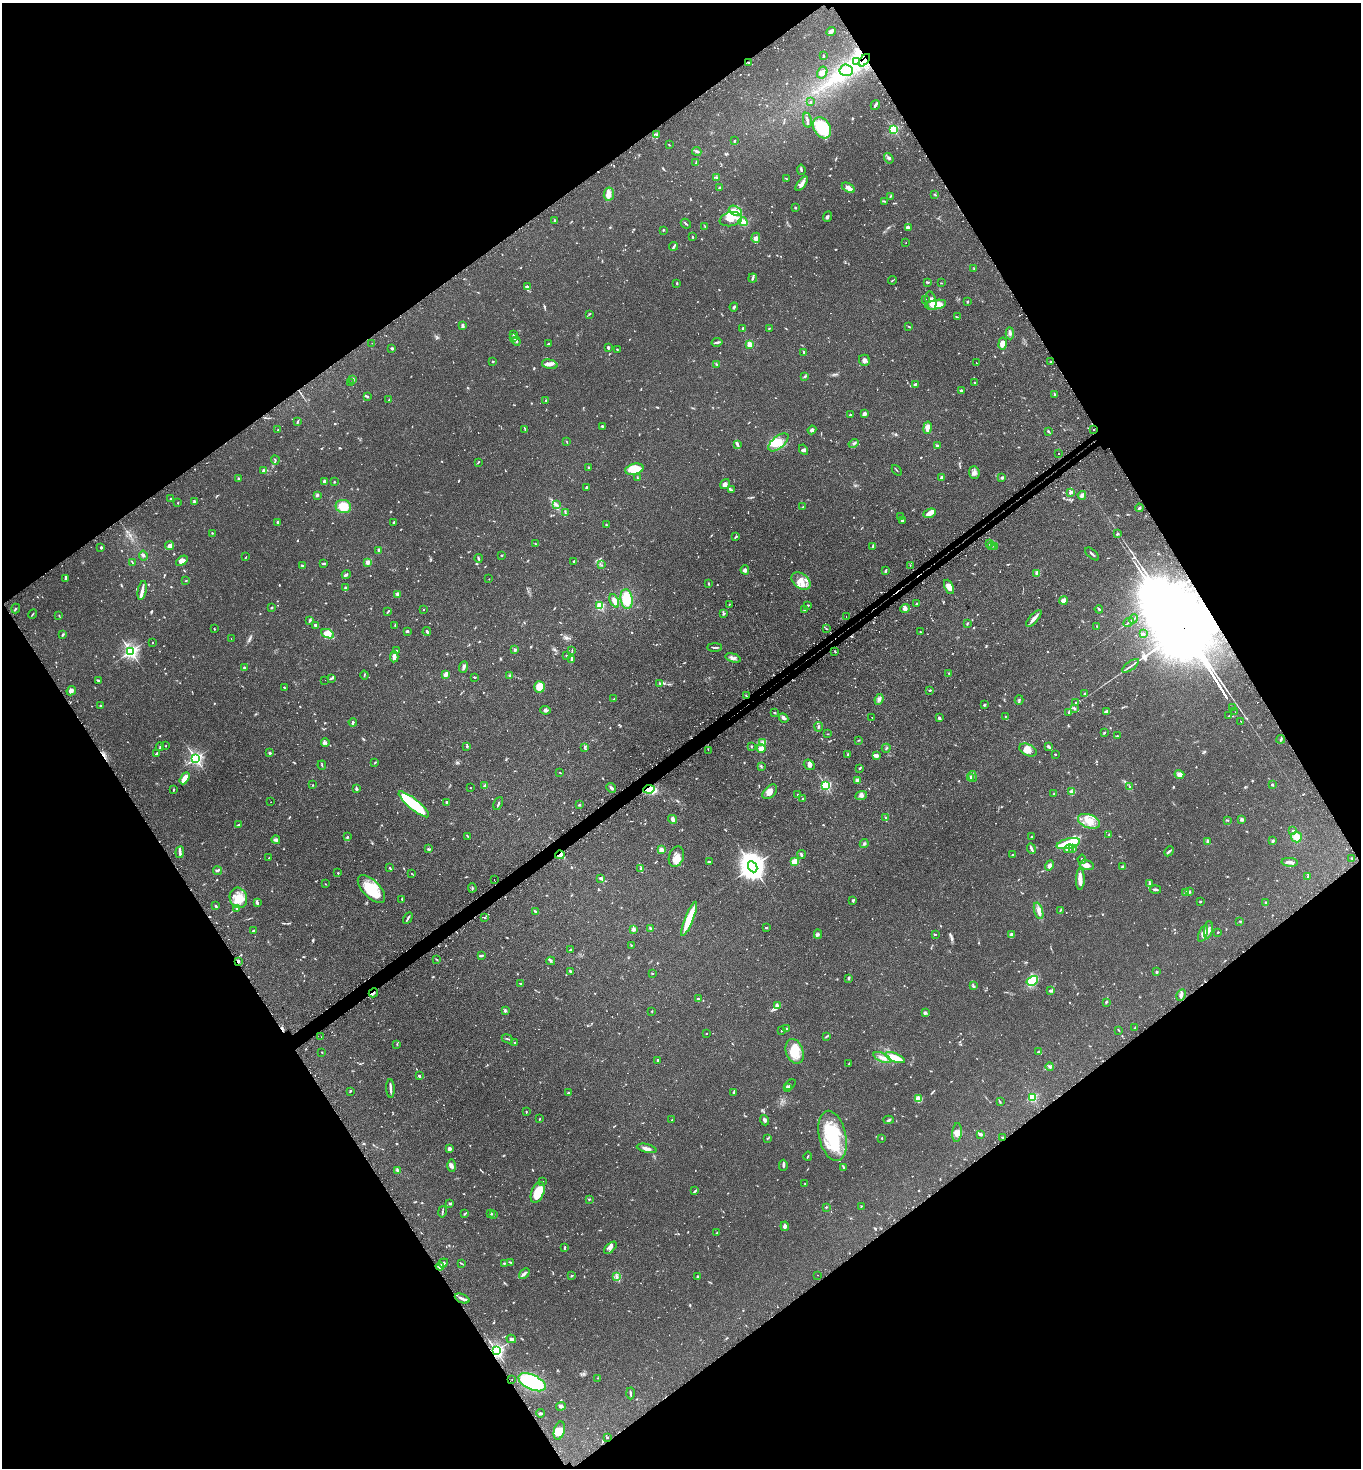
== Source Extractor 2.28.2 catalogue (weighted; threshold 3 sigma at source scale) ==
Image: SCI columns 188-5623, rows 47-5909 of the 5949 x 5957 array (HDU 1 of 3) = the unmasked area's bounding box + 8 px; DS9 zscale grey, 4 x 4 block average (1 PNG px = mean of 4 x 4 image px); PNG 1363 x 1470 px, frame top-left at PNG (2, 3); each listed source drawn as its Kron ellipse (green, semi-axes under 4 px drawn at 4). Shown black and unused: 49% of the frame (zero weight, under 2 of 3 exposures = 4% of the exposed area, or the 3 px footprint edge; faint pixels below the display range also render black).
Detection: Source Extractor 2.28.2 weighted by HDU 2 'WHT'. Background 0.131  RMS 0.0059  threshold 0.0263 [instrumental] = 3 sigma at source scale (4.5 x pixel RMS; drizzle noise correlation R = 1.50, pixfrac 1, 0.05/0.05 arcsec/px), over >= 5 px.
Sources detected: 1289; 18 too faint to see at this stretch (4 x 4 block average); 10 inside a brighter object's white glare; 55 cosmic-ray / hot-pixel residue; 2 long thin detections or spike segments (spike, bleed or trail) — neither listed nor drawn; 43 coinciding with a brighter row at this scale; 61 inside a brighter listed object's ellipse — not listed separately; of the other 1100, all 500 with FLUX_AUTO >= 1.92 (the completeness limit of this list) listed and drawn (600 fainter detections not listed), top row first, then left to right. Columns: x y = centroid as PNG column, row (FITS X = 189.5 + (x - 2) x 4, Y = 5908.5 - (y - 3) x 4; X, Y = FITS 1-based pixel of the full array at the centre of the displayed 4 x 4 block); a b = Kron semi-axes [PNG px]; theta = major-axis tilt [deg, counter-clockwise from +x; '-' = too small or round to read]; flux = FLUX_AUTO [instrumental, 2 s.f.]
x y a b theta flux
831 31 5 3 - 13
823 56 4 2 - 3.1
864 60 7 3 49 20
857 61 3 2 - 5.7
749 62 2 2 - 2.2
846 70 7 6 - 22
822 72 6 5 - 12
811 102 3 2 - 3
875 105 5 2 - 9.7
807 120 7 2 -79 8.4
822 128 11 8 -59 200
893 129 2 2 - 380
657 135 3 2 - 5.4
734 141 3 2 - 2.1
669 145 3 2 - 2
697 151 5 2 - 5.9
889 158 5 3 - 5.8
696 163 3 2 - 2.9
801 170 5 2 - 5.4
717 177 3 2 - 3.3
786 179 2 2 - 2
802 184 8 3 52 16
720 188 2 2 - 25
848 188 7 3 -31 30
609 194 7 5 80 17
935 194 2 2 - 2.2
890 196 3 2 - 2.5
885 201 3 2 - 2.9
796 208 2 2 - 3
735 211 7 4 -28 21
827 217 5 2 - 4.9
731 219 11 7 11 35
555 220 2 2 - 3.1
743 222 4 3 - 20
686 224 5 2 - 4.3
705 227 2 2 - 1.9
908 228 4 3 - 9.8
663 230 2 2 - 3.1
693 237 3 2 - 2.3
756 238 5 2 - 6.2
906 243 2 2 - 5.3
674 246 4 2 - 4.5
974 269 2 2 - 2.2
753 278 4 2 - 4.1
892 280 4 2 - 2.6
928 282 3 2 - 3.2
677 283 3 2 - 2.1
941 283 2 2 - 2.3
528 287 4 3 - 5.2
925 299 2 2 - 5.3
931 301 9 5 -77 20
967 302 4 2 - 2.4
936 305 10 4 10 57
734 307 4 2 - 5.5
589 314 3 2 - 2.5
957 317 2 2 - 2.1
462 325 3 2 - 9.9
909 327 3 2 - 2.7
743 328 2 2 - 6.3
769 328 2 2 - 2.5
1010 333 6 3 -87 8.8
513 335 3 2 - 2.9
514 337 2 2 - 3.1
516 341 4 2 - 6.7
717 342 5 2 - 9.7
372 343 2 2 - 7.6
548 344 3 2 - 3.1
750 344 2 2 - 140
1002 344 6 4 81 25
608 347 3 2 - 9.1
392 348 2 2 - 5.5
617 349 2 2 - 2.8
804 352 3 2 - 3.4
864 360 6 5 - 13
493 361 2 2 - 3.2
1051 362 2 2 - 3.9
976 363 2 2 - 2.1
550 364 8 4 -14 16
716 364 4 2 - 2.1
805 376 3 2 - 2.8
353 380 2 2 - 3
351 382 4 2 - 2.6
975 383 2 2 - 4.9
915 384 3 2 - 3.4
961 390 3 2 - 5.3
1054 394 2 2 - 3
367 397 3 2 - 3.1
389 400 2 2 - 2.1
546 400 2 2 - 2
864 414 4 3 - 11
850 415 2 2 - 7.3
297 422 3 2 - 5.6
602 426 2 2 - 5.8
927 428 6 3 79 28
525 429 3 2 - 2
278 430 2 2 - 3.6
812 430 4 4 - 8.2
1093 430 2 2 - 2.6
1048 431 3 2 - 3.4
566 441 4 2 - 2.2
778 442 12 6 40 43
854 443 5 2 - 4.4
737 445 4 2 - 3.9
937 446 3 2 - 6.5
803 450 5 3 - 6.6
1059 454 2 2 - 2.9
275 460 4 2 - 3.3
478 462 3 2 - 2.4
589 467 3 2 - 3.9
634 469 9 5 13 60
264 470 3 3 - 4.1
897 470 6 2 -48 2.1
974 472 6 5 - 13
941 477 3 2 - 4.1
238 478 2 2 - 12
637 478 3 2 - 2.2
1002 478 3 3 - 5.1
324 481 4 2 - 8.9
334 482 2 2 - 2.4
725 484 5 4 - 10
586 487 3 2 - 2.9
731 490 2 2 - 1.9
1071 492 3 3 - 8.3
317 495 3 2 - 5.3
1082 495 4 3 - 6.2
171 499 2 2 - 7.8
194 502 3 2 - 3.2
178 503 2 2 - 2.8
556 504 2 2 - 3.4
343 506 8 6 -15 63
803 507 3 2 - 2.5
1139 508 4 2 - 7.9
565 512 3 2 - 3
930 513 6 4 23 25
901 517 2 2 - 3
902 521 3 2 - 7.9
278 522 3 2 - 3.4
394 522 2 2 - 6.9
607 525 3 2 - 3.4
212 533 2 2 - 3.4
1117 534 2 2 - 5.4
736 537 2 2 - 2
536 544 3 2 - 2
989 544 2 2 - 2.5
169 546 4 3 - 11
873 546 3 3 - 4.6
992 546 4 2 - 5.1
995 546 3 3 - 4.4
101 547 2 2 - 4.7
379 550 3 2 - 8.2
1092 554 8 2 -41 6.4
143 555 5 3 - 5.9
502 555 2 2 - 3.2
246 557 2 2 - 2
478 558 4 2 - 5.8
182 561 6 4 33 17
132 562 4 2 - 3.2
367 562 3 3 - 9.9
574 562 2 2 - 5.5
323 563 3 2 - 3.8
602 565 2 2 - 2.2
910 565 2 2 - 2.6
302 566 3 2 - 6.2
745 570 4 3 - 8.1
885 571 2 2 - 7.7
1037 573 4 3 - 17
346 574 5 2 - 4.6
66 579 4 2 - 4.3
489 579 2 2 - 3.1
186 581 3 2 - 2.2
801 581 10 7 -37 34
709 583 2 2 - 4.1
949 587 8 4 -65 21
345 588 3 2 - 5
142 591 10 3 79 17
398 594 3 2 - 10
626 599 10 6 -81 66
1064 600 4 3 - 22
614 601 7 3 -66 21
729 604 2 2 - 2.3
917 604 3 2 - 2.5
808 605 3 2 - 3.4
600 606 2 2 - 280
272 607 4 2 - 2.3
905 608 5 4 - 12
16 609 5 2 - 2.7
1099 609 4 2 - 4.9
424 610 2 2 - 3.8
804 610 3 2 - 2.2
388 611 3 2 - 3.8
32 614 5 2 - 3
723 614 3 2 - 3.4
59 616 2 2 - 2.7
846 616 2 2 - 5
1034 618 10 2 48 25
1133 619 5 2 - 3.4
309 620 3 2 - 3.8
1128 622 5 2 - 4.3
967 623 3 2 - 2.5
316 625 4 3 - 13
395 625 2 2 - 2.8
1097 626 4 2 - 2.2
826 628 3 2 - 2.1
214 629 2 2 - 2
407 631 3 2 - 5.2
427 632 4 2 - 4.7
920 632 2 2 - 2.3
1143 633 3 2 - 2
63 634 2 2 - 5.2
328 634 7 4 -21 39
231 638 2 2 - 3.1
152 643 2 2 - 4.8
715 647 7 2 0 5.5
515 650 3 3 - 5.6
572 650 3 2 - 2.5
131 651 2 2 - 1000
396 651 2 2 - 11
835 651 3 2 - 2.4
567 656 3 2 - 2.1
394 657 5 2 - 24
733 658 8 3 -16 13
571 659 3 2 - 4.2
1131 666 10 2 37 8.9
464 667 6 2 69 10
245 668 4 2 - 5.9
949 673 2 2 - 2
446 674 3 2 - 29
364 675 4 2 - 2.9
510 676 4 2 - 3.1
474 677 3 2 - 2.5
332 678 3 2 - 2.7
325 680 2 2 - 2.1
99 681 3 2 - 2.9
660 683 3 2 - 3.5
284 687 3 2 - 2.6
540 687 6 5 - 68
930 690 3 2 - 2.8
71 691 5 4 - 10
1085 693 2 2 - 2
746 696 2 2 - 2.3
614 699 2 2 - 2.1
879 699 5 4 - 9.5
1019 700 5 2 - 4.3
1076 703 2 2 - 2.8
984 705 3 2 - 5.5
100 706 3 2 - 2.2
1232 707 2 2 - 210
1074 708 3 2 - 4
545 710 5 3 - 8.5
1107 711 4 2 - 10
1235 712 2 2 - 12
775 713 2 2 - 3.8
1069 713 4 2 - 2.7
1005 716 2 2 - 2.1
1229 716 4 2 - 2.5
872 717 2 2 - 5.5
783 718 5 3 - 10
939 718 3 3 - 5.6
1241 721 2 2 - 7.1
353 722 4 2 - 4.8
819 727 5 2 - 3.8
1104 733 3 2 - 3.2
828 734 3 2 - 2
1117 736 2 2 - 2.2
1281 739 4 2 - 5.1
859 740 3 2 - 2
325 742 4 3 - 8.3
762 743 3 2 - 4.8
166 746 2 2 - 3.8
467 746 3 2 - 2.6
751 746 2 2 - 3
1048 746 3 2 - 6.9
160 747 4 2 - 4
584 747 4 2 - 4.1
886 748 4 2 - 2.7
761 749 4 4 - 22
708 750 2 2 - 13
1028 750 9 5 -24 23
270 753 2 2 - 5.4
157 754 3 2 - 6.6
848 754 2 2 - 4.7
1055 754 2 2 - 4.2
876 756 4 3 - 8
195 758 2 2 - 870
375 762 3 2 - 2.9
322 765 5 2 - 2.9
809 765 6 4 -37 11
761 766 3 2 - 3.7
860 768 2 2 - 3.9
560 772 2 2 - 2
1179 774 5 4 - 20
972 777 5 2 - 5.2
185 778 6 3 59 46
970 778 3 2 - 3.6
858 781 3 3 - 7.9
1272 784 3 2 - 3.1
313 785 2 2 - 2.4
826 785 2 2 - 450
485 786 2 2 - 53
1130 787 4 2 - 2.2
356 788 4 2 - 5.2
470 788 2 2 - 2
611 788 5 2 - 7.3
174 789 3 2 - 3.1
649 789 6 3 8 91
770 792 9 5 44 18
1071 792 4 2 - 13
1054 793 3 2 - 2.5
798 795 2 2 - 4.9
861 796 6 3 21 9.2
803 798 2 2 - 2.7
271 802 2 2 - 2.4
447 802 3 2 - 3.8
498 803 7 2 65 4.3
414 804 19 5 -39 190
579 805 3 2 - 3.5
885 818 3 2 - 4.1
673 819 4 3 - 13
1228 820 3 2 - 3.5
1241 820 4 3 - 4.2
1089 821 11 6 -21 37
238 825 3 2 - 2.9
1293 830 3 2 - 2.2
1109 835 2 2 - 3.2
468 836 4 2 - 2.6
348 837 3 2 - 2
1032 837 3 2 - 3.7
1296 837 5 5 - 29
276 840 4 3 - 11
1208 841 4 2 - 7.8
1273 841 3 2 - 4.3
864 844 4 2 - 4.9
1068 844 12 5 14 92
428 849 2 2 - 2.9
1031 849 6 2 -66 9
1069 849 5 3 - 6.8
1073 849 3 2 - 2.5
661 850 2 2 - 100
1169 851 5 2 - 6.4
180 852 6 3 83 7.3
801 854 4 2 - 5.8
1012 854 3 2 - 2.1
560 855 5 3 - 13
676 857 10 7 74 29
269 858 2 2 - 2.3
1352 858 2 2 - 2.5
1082 859 4 2 - 4.3
709 862 2 2 - 2.9
795 862 4 3 - 52
1290 862 8 3 -4 16
1050 865 5 4 - 9
1087 865 7 4 -15 15
753 867 6 4 -62 4800
1123 867 4 3 - 8.9
390 868 3 2 - 3.1
640 868 2 2 - 2.6
217 871 4 2 - 5.2
338 873 2 2 - 7.7
412 874 3 2 - 1.9
1308 877 4 2 - 3.9
601 878 2 2 - 12
494 879 2 2 - 2.3
1080 879 11 3 89 31
325 884 2 2 - 4
1150 884 3 3 - 4.6
472 888 4 2 - 3.3
371 889 17 8 -46 100
1155 889 6 2 3 5.5
1190 891 3 3 - 4.9
1186 893 4 2 - 3.2
238 898 10 8 -73 50
402 899 3 2 - 2.2
853 901 3 2 - 6.3
1200 901 2 2 - 3.3
257 903 3 2 - 5.5
1266 903 3 2 - 4.2
216 906 3 3 - 3.1
237 908 3 2 - 3.3
535 911 3 2 - 3.7
1039 911 8 3 -72 13
1060 911 4 2 - 3
485 917 2 2 - 2
408 918 6 2 60 6
689 919 18 4 68 96
1240 921 3 2 - 2.7
766 927 3 2 - 2.7
633 929 3 3 - 11
651 929 3 2 - 8.7
1208 930 9 3 82 13
253 931 3 2 - 2.6
1218 932 2 2 - 8.6
1203 933 9 4 69 19
818 934 5 2 - 4.2
935 934 3 2 - 2.7
1012 935 3 2 - 4.3
631 945 2 2 - 2.1
570 950 2 2 - 5.5
482 956 4 2 - 5
437 960 4 2 - 2.1
238 961 3 3 - 4.6
551 961 4 2 - 3.4
570 971 3 2 - 2.5
1157 972 2 2 - 19
652 974 2 2 - 2.2
849 978 3 2 - 7.4
1032 981 6 4 32 81
520 983 3 2 - 2.3
973 986 3 3 - 5.4
1050 991 4 2 - 6.2
373 993 5 2 - 6.9
1181 995 6 2 60 8.3
698 999 2 2 - 8.4
1106 1002 3 2 - 4.1
778 1006 3 2 - 4.6
505 1010 3 2 - 4
652 1011 2 2 - 2.3
925 1013 2 2 - 11
1135 1027 3 2 - 1.9
786 1029 2 2 - 15
1119 1030 3 2 - 2.5
781 1031 2 2 - 2.4
707 1034 2 2 - 2.6
826 1036 3 2 - 2.4
321 1037 2 2 - 2.5
507 1039 6 2 -23 4.6
514 1042 2 2 - 3
397 1044 2 2 - 2
795 1051 13 8 -71 73
1038 1051 3 2 - 4.9
322 1052 2 2 - 2.5
882 1058 9 3 -24 17
895 1058 10 3 -22 88
658 1060 2 2 - 4.6
849 1064 2 2 - 2.5
1050 1066 4 3 - 5
419 1076 3 2 - 5.5
790 1085 6 3 38 4.8
787 1087 4 3 - 11
390 1089 9 2 -87 13
350 1091 3 2 - 2.9
568 1092 2 2 - 2.8
734 1093 4 2 - 3.7
1033 1098 2 2 - 240
918 1099 4 3 - 38
1000 1102 4 2 - 2.6
526 1112 3 2 - 2.4
539 1119 3 2 - 2
672 1120 3 2 - 2.4
765 1120 5 3 - 7
889 1120 5 3 - 5.3
957 1133 9 4 84 16
980 1134 3 2 - 6.7
832 1136 25 13 -78 190
1003 1137 3 2 - 2.6
767 1138 3 2 - 2.3
882 1138 2 2 - 2.5
647 1148 10 3 -12 14
449 1149 3 3 - 9.8
808 1156 4 2 - 3.2
783 1165 5 2 - 6.4
452 1166 6 4 -89 10
843 1167 3 2 - 2.9
397 1170 3 2 - 3.2
543 1181 2 2 - 2.4
805 1184 2 2 - 2.3
695 1191 4 2 - 3.5
538 1192 11 6 67 71
589 1199 2 2 - 2.7
450 1203 3 2 - 4.4
861 1206 3 2 - 1.9
826 1207 2 2 - 2.6
442 1212 6 2 78 3.4
491 1213 3 2 - 3.2
465 1214 3 2 - 3.5
493 1214 2 2 - 1.9
785 1226 5 4 - 7.9
716 1233 2 2 - 2
564 1248 4 2 - 4.2
610 1248 8 3 42 9
510 1262 3 2 - 2.8
443 1263 5 3 - 9
461 1263 3 2 - 2.1
504 1263 3 2 - 3.5
440 1266 4 4 - 10
524 1273 6 3 41 6.9
818 1275 2 2 - 2
572 1276 2 2 - 4.2
617 1276 2 2 - 4.8
697 1276 2 2 - 3.8
462 1298 8 2 -22 11
511 1339 5 3 - 7.6
496 1351 2 2 - 1100
598 1378 3 2 - 2.2
512 1379 2 2 - 8.2
532 1382 14 7 -25 300
630 1393 6 2 -87 6.1
561 1406 5 3 - 7.5
540 1413 4 2 - 5.3
559 1431 9 5 75 26
607 1437 2 2 - 2.1
Overlapping masked pixels (flux is a lower limit): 8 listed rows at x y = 864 60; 857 61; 746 696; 649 789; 560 855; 238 961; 373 993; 496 1351
Diffuse or blended objects may show on this block-average render without a row.